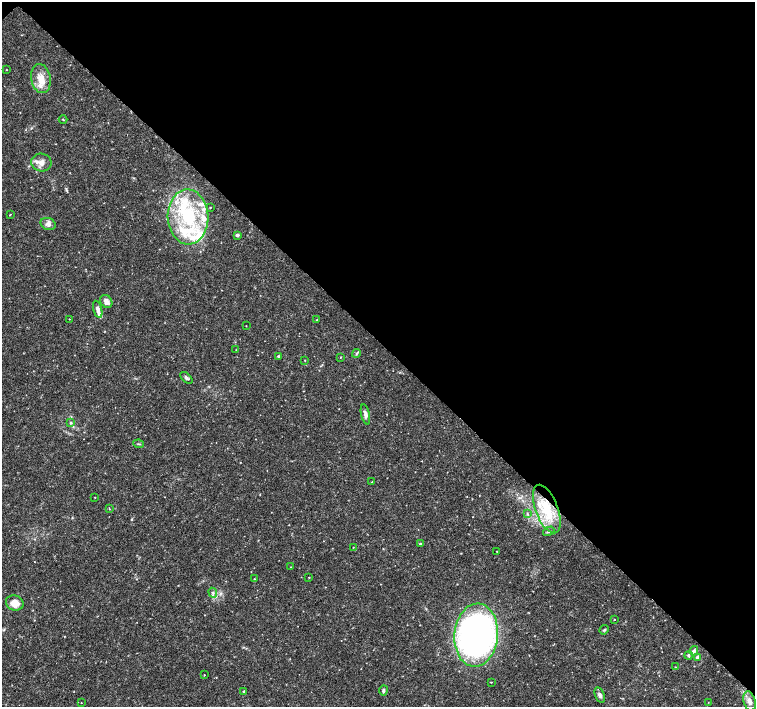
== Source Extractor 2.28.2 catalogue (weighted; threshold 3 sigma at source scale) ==
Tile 3 of 4 x 4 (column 3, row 1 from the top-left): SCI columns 3014-4518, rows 4386-5794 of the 6033 x 6019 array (HDU 1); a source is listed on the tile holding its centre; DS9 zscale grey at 2 x 2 block average (1 PNG px = mean of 2 x 2 image px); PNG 757 x 709 px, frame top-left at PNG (2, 2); each listed source drawn as its Kron ellipse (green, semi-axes under 4 px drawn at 4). Shown black and unused: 48% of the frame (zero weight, under 3 of 4 exposures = <1% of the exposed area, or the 3 px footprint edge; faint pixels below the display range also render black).
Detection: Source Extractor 2.28.2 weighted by HDU 2 'WHT'; one run over the whole footprint, this tile lists its part. Background 0.0374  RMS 0.0037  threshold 0.0167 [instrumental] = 3 sigma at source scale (4.5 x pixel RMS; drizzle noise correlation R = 1.50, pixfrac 1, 0.0396/0.0396 arcsec/px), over >= 5 px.
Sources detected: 60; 8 inside a brighter listed object's ellipse — not listed separately; the other 52 listed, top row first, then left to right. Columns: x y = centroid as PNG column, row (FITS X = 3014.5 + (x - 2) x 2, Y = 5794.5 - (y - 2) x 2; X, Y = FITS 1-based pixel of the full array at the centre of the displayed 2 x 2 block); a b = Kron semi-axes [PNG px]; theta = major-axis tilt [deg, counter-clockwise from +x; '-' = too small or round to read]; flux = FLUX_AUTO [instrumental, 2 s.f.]
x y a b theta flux
7 70 2 2 - 0.28
41 79 15 9 -79 11
63 120 4 2 - 0.62
41 163 10 9 - 6.2
210 207 2 2 - 0.42
10 215 3 2 - 0.43
188 217 27 20 -88 66
48 224 8 6 -21 3.6
237 235 2 2 - 3.4
106 301 7 5 -56 4.1
98 309 9 4 -74 4.3
69 319 2 2 - 0.33
317 320 2 2 - 0.4
246 326 2 2 - 0.32
236 350 3 2 - 0.48
356 353 4 3 - 1
278 356 2 2 - 1.1
340 357 3 2 - 0.41
305 360 3 2 - 0.34
186 378 7 3 -41 2
365 414 10 4 -78 3.4
71 423 3 3 - 1.1
139 444 5 2 - 0.72
372 482 2 2 - 0.32
95 497 2 2 - 0.48
109 509 3 3 - 0.54
547 509 25 11 -69 31
527 514 3 3 - 0.91
549 531 6 3 29 1.3
420 544 3 3 - 1.3
353 547 2 2 - 0.33
497 551 2 2 - 0.32
290 567 2 2 - 0.35
309 577 2 2 - 0.37
254 579 3 2 - 0.54
213 593 5 3 - 1.9
15 603 9 7 -21 8.3
614 619 2 2 - 0.49
604 630 5 3 - 1
476 635 31 22 84 320
694 651 5 4 - 2.6
689 655 4 3 - 1.3
697 657 2 2 - 2.9
675 667 2 2 - 0.32
204 675 2 2 - 0.39
491 682 2 2 - 0.45
383 690 5 3 - 1.5
244 691 2 2 - 1.6
600 695 8 4 -72 2.7
750 701 10 5 -74 5.4
708 702 2 2 - 0.3
81 703 2 2 - 0.29
Overlapping masked pixels (flux is a lower limit): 1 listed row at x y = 547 509
Diffuse or blended objects may show on this block-average render without a row.